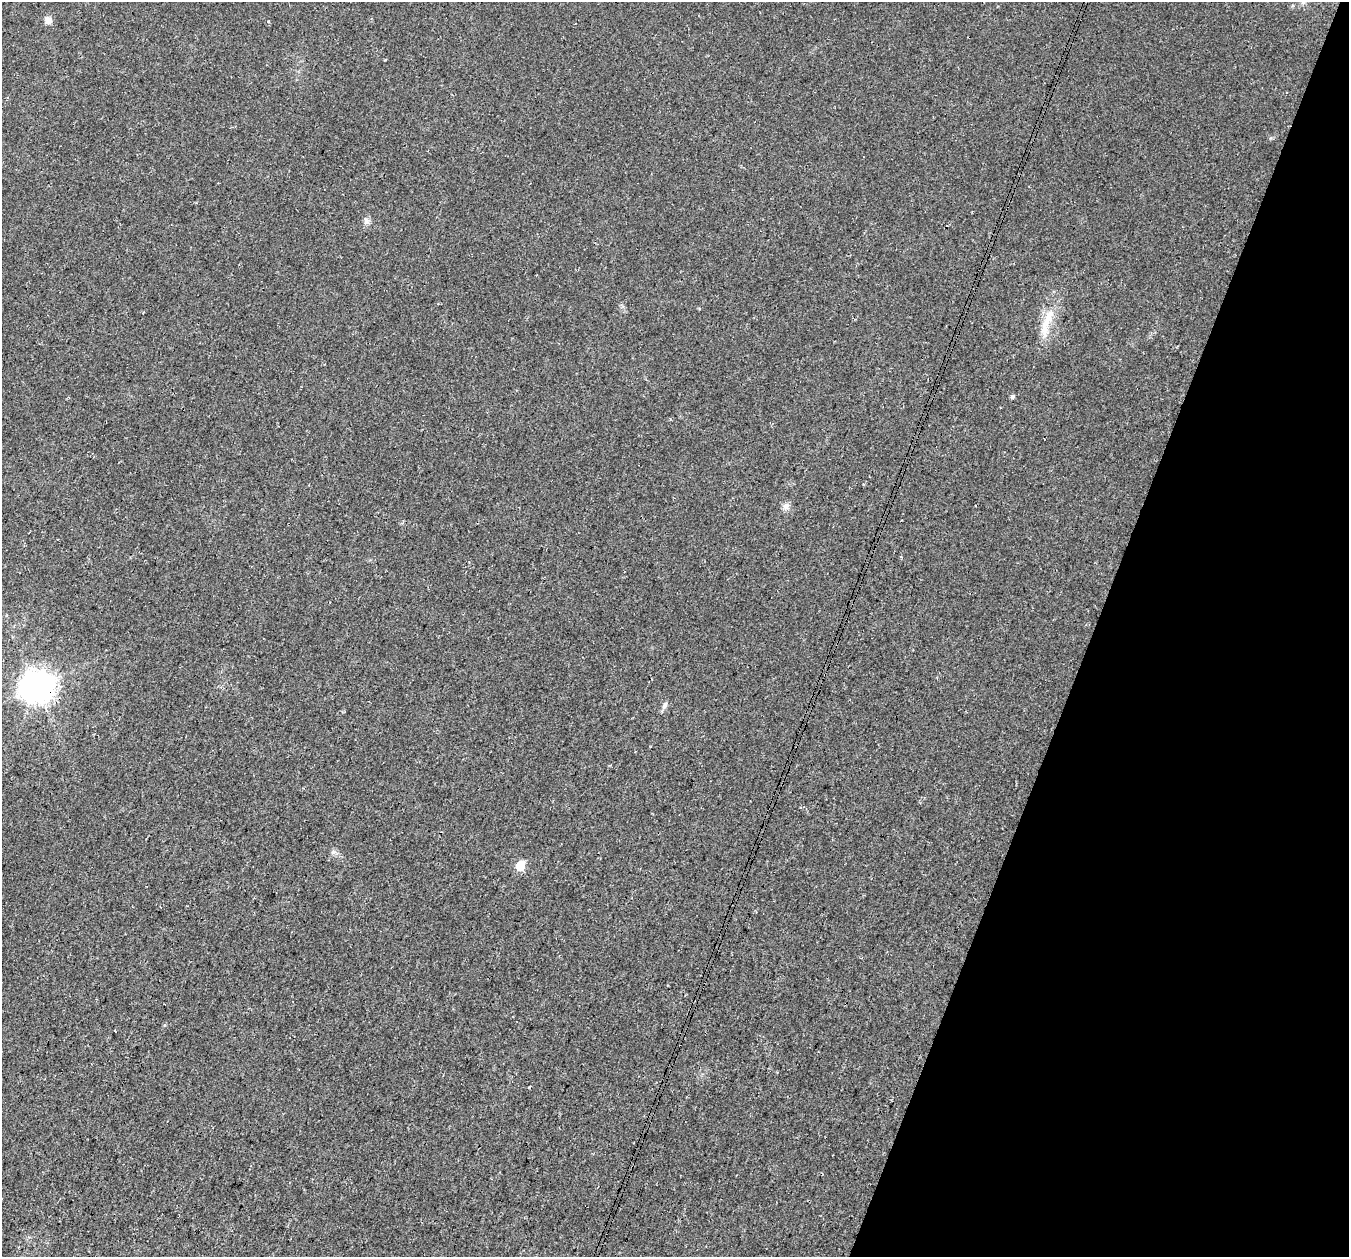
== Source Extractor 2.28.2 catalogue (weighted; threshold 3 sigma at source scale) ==
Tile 8 of 4 x 4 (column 4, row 2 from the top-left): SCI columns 4073-5419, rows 2845-4099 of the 5441 x 5625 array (HDU 1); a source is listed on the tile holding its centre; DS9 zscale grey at full resolution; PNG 1351 x 1259 px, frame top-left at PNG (2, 2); no overlay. Shown black and unused: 19% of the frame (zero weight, under 3 of 4 exposures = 5% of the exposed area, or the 3 px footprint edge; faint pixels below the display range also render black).
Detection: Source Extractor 2.28.2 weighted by HDU 2 'WHT'; one run over the whole footprint, this tile lists its part. Background 0.0374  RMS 0.0076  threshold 0.0344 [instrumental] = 3 sigma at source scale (4.5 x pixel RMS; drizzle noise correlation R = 1.50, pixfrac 1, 0.0396/0.0396 arcsec/px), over >= 5 px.
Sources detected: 9; all 9 listed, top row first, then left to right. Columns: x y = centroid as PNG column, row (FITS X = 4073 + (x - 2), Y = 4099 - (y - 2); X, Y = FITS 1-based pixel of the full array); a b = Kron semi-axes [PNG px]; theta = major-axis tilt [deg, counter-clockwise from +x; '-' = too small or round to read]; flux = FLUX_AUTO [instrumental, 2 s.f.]
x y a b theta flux
1303 2 6 6 - 1.6
48 20 9 8 - 4.3
366 221 11 6 -61 2.6
1048 319 36 10 69 16
1012 396 5 4 - 1.7
786 506 9 8 - 3.5
36 686 10 9 - 1300
665 705 12 5 68 2.3
520 865 6 5 - 26
Overlapping masked pixels (flux is a lower limit): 1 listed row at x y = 36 686
Isophote crosses this tile's border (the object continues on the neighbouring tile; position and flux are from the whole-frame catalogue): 1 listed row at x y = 1303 2